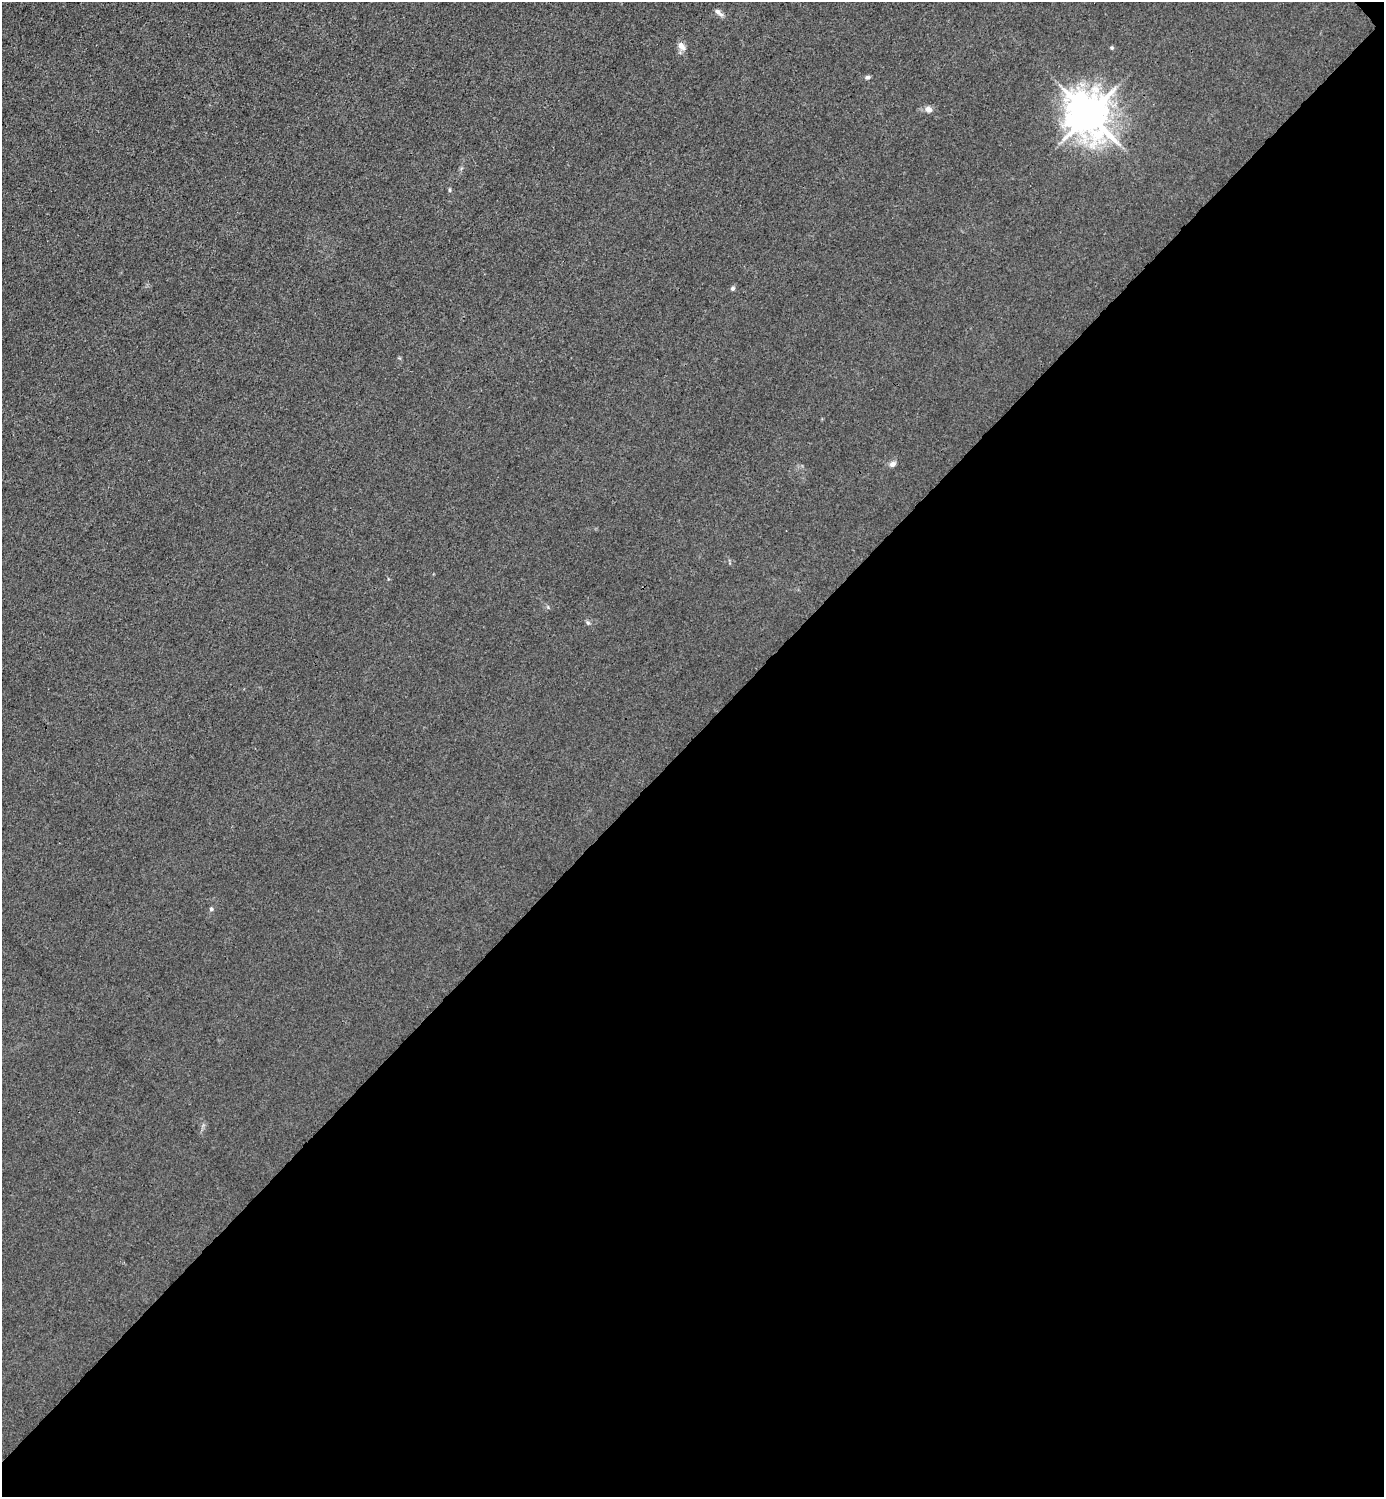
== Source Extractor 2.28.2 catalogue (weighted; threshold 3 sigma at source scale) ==
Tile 12 of 4 x 4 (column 4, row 3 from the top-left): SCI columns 4446-5827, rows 1498-2992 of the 5985 x 5985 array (HDU 1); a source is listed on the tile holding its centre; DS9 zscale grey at full resolution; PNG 1386 x 1499 px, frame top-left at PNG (2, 2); no overlay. Shown black and unused: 51% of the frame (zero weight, under 3 of 4 exposures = <1% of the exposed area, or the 3 px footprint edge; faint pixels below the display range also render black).
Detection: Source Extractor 2.28.2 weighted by HDU 2 'WHT'; one run over the whole footprint, this tile lists its part. Background 0.0215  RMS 0.0062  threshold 0.0279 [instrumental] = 3 sigma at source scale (4.5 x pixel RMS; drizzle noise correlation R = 1.50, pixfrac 1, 0.05/0.05 arcsec/px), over >= 5 px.
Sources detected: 12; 1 inside a brighter object's white glare — not listed; the other 11 listed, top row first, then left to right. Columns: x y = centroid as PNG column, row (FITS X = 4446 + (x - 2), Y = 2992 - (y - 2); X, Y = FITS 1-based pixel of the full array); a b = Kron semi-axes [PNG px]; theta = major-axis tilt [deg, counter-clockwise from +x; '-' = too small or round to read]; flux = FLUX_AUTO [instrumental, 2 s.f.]
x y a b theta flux
718 12 14 5 -38 2.7
681 46 11 8 -54 4.1
1112 48 5 5 - 0.91
867 77 6 5 - 1.4
928 109 9 7 -33 3.2
1089 115 12 11 - 2000
450 190 6 4 -90 0.82
733 288 6 5 - 1.3
892 464 9 7 28 2.6
588 623 6 5 - 1.2
211 909 6 5 - 1.1